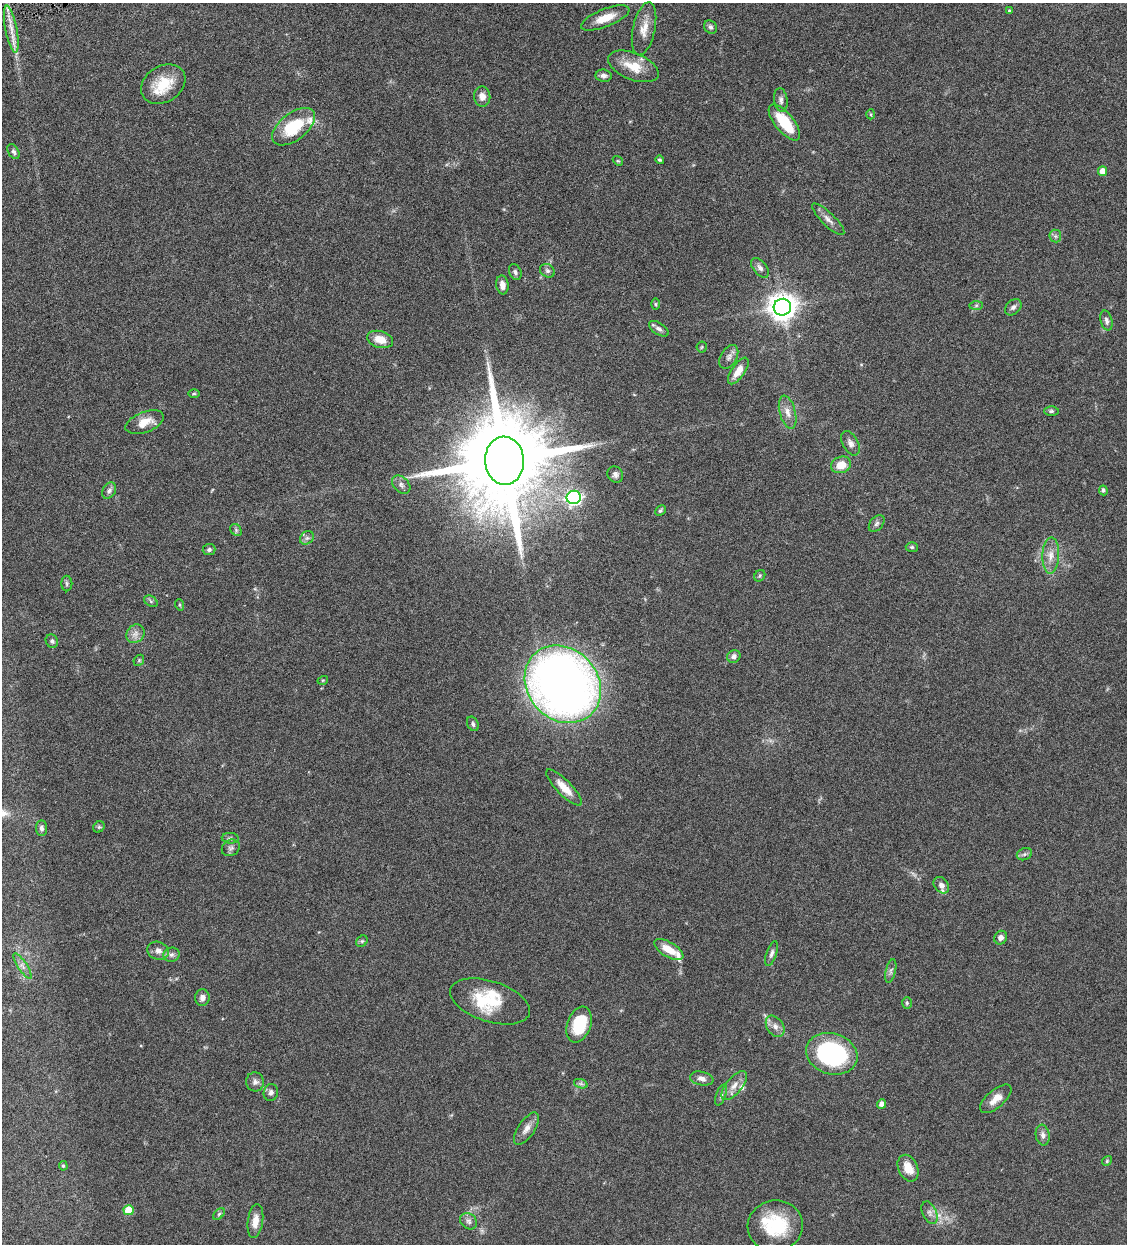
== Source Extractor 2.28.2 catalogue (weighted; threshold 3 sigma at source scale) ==
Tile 11 of 4 x 4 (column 3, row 3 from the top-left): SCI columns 2514-3638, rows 1245-2486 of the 4909 x 4973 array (HDU 1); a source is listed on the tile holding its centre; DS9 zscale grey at full resolution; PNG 1129 x 1246 px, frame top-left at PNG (2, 3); each listed source drawn as its Kron ellipse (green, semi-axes under 4 px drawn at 4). Shown black and unused: <1% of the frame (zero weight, under 4 of 8 exposures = <1% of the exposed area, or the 3 px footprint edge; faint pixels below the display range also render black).
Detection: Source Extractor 2.28.2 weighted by HDU 2 'WHT'; one run over the whole footprint, this tile lists its part. Background 0.0434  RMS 0.0037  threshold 0.0151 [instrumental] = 3 sigma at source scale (4.09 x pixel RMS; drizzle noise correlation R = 1.36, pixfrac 0.8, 0.05/0.05 arcsec/px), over >= 5 px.
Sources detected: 111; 8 inside a brighter listed object's ellipse — not listed separately; the other 103 listed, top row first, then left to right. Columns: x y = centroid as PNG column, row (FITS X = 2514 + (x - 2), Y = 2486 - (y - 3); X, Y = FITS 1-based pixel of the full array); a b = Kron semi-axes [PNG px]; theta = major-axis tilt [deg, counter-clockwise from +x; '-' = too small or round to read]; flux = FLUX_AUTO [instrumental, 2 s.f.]
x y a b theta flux
1009 11 4 4 - 0.51
605 18 26 9 21 5.7
710 27 7 6 - 0.91
11 29 24 5 -79 3.6
644 29 27 11 78 4.6
633 66 27 13 -22 7.3
604 76 8 6 -8 1.3
163 84 24 18 32 10
482 97 10 8 -82 2.3
781 100 12 6 -82 1.4
871 114 5 3 - 0.37
784 122 22 9 -51 13
294 127 25 13 38 15
13 152 8 5 -60 0.88
660 160 4 4 - 0.54
618 161 5 4 - 0.4
1102 171 5 4 - 3
828 219 21 6 -44 2.2
1055 236 6 6 - 0.71
760 268 11 6 -50 1.4
547 271 8 6 -33 0.95
515 272 8 6 -65 0.92
502 285 9 6 -82 2
655 304 6 4 -89 0.41
976 305 7 4 1 0.61
782 307 9 8 - 410
1013 307 9 7 44 1.2
1106 321 10 5 -76 1.1
659 329 11 5 -34 1.2
380 339 13 8 -17 4.5
702 347 5 5 - 0.45
729 357 13 8 60 1.6
738 371 15 6 55 3.8
194 394 6 4 1 0.4
1051 411 7 5 1 0.66
788 412 17 8 -75 2.7
145 422 20 10 20 4.6
850 443 13 7 -61 1.7
504 461 24 19 -86 7800
841 465 10 8 19 4.5
615 474 8 7 - 1.2
401 485 10 7 -43 1.4
1103 490 5 4 - 0.77
109 491 9 6 60 1.2
574 497 7 6 - 84
660 511 6 4 44 0.61
877 524 9 6 50 1
236 530 6 5 - 0.62
307 538 7 6 - 1.1
912 547 6 5 - 0.6
209 550 6 5 - 0.81
1051 555 18 8 87 3.3
760 576 6 5 - 0.53
67 584 8 5 -89 0.7
151 601 7 5 -32 0.63
180 605 6 3 -72 0.37
135 634 10 8 47 1.9
52 641 7 6 - 0.83
734 656 7 6 - 1.3
139 660 6 4 47 0.46
323 680 5 3 - 0.3
563 684 41 35 -48 290
473 724 7 5 -64 0.78
564 788 24 7 -46 4.5
99 827 6 5 - 0.53
41 828 8 5 -85 1.1
230 838 8 5 -4 0.81
231 848 9 7 33 1.2
1024 854 8 6 21 0.85
941 885 9 7 -53 1.5
1001 938 7 6 - 1.5
362 941 6 5 - 0.54
669 949 16 7 -31 5.3
158 951 11 8 -19 1.9
772 953 13 5 72 1.1
172 955 8 7 - 1.1
22 966 15 4 -56 1.6
891 971 12 5 77 1.1
202 998 8 7 - 1.6
490 1001 41 20 -18 13
907 1003 6 5 - 0.53
579 1025 18 12 71 14
775 1026 12 8 -55 2
832 1054 26 20 -16 47
702 1078 12 7 -11 1.7
255 1082 9 9 - 1.5
581 1084 7 4 -19 0.72
734 1085 17 8 50 2.9
271 1092 8 7 - 1.2
721 1095 11 5 70 0.94
996 1099 19 8 41 3.6
882 1104 4 4 - 2.1
526 1129 19 8 56 2.6
1043 1135 10 7 -81 1.5
1107 1161 5 4 - 0.4
63 1166 5 4 - 0.43
908 1168 14 9 -65 4.5
129 1210 5 5 - 9.4
930 1213 11 7 -65 1.6
219 1214 7 4 45 0.6
255 1221 17 7 82 3.3
469 1221 9 7 -39 1.3
775 1226 28 25 9 18